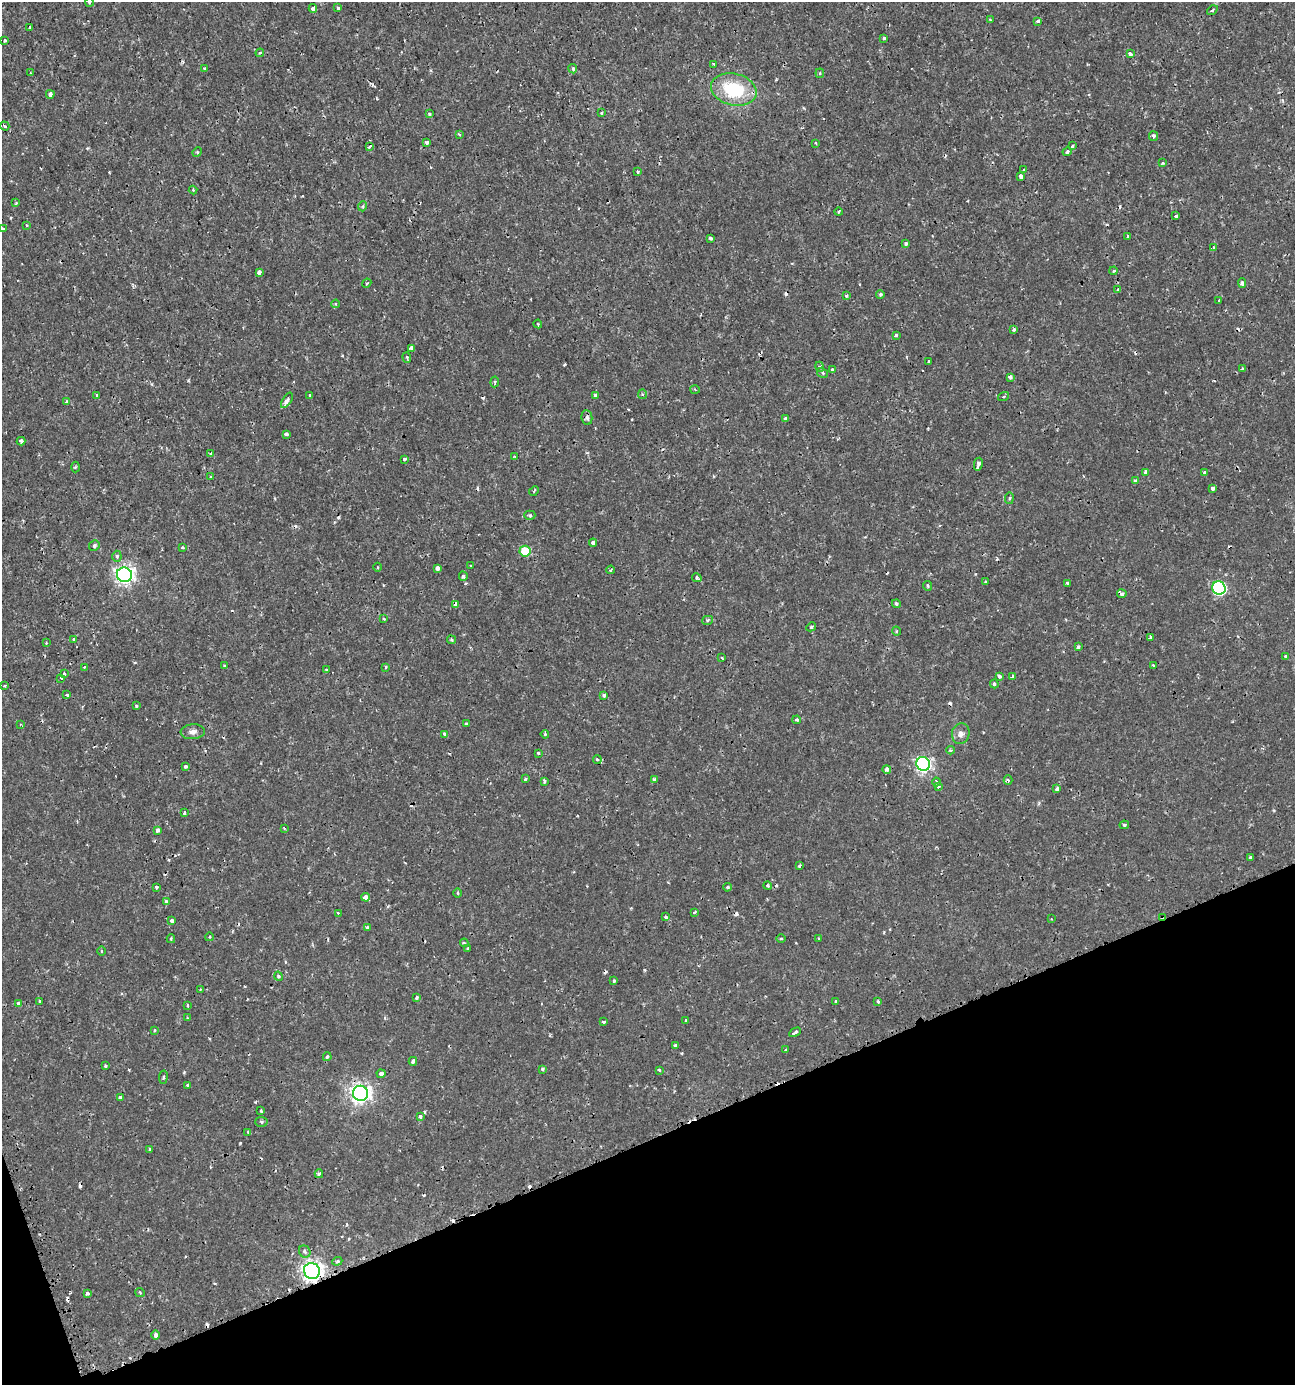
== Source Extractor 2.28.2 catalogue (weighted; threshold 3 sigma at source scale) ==
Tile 14 of 4 x 4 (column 2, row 4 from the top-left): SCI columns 1428-2720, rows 5-1387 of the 5402 x 5549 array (HDU 1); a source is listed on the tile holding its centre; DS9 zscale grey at full resolution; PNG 1297 x 1387 px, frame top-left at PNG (2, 2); each listed source drawn as its Kron ellipse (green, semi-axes under 4 px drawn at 4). Shown black and unused: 18% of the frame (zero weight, under 2 of 3 exposures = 1% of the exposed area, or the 3 px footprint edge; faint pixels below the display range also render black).
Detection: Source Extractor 2.28.2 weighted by HDU 2 'WHT'; one run over the whole footprint, this tile lists its part. Background 0.00186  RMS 0.0011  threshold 0.00477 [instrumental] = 3 sigma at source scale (4.5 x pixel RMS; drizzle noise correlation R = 1.50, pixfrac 1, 0.0396/0.0396 arcsec/px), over >= 5 px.
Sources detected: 244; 26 cosmic-ray / hot-pixel residue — neither listed nor drawn; the other 218 listed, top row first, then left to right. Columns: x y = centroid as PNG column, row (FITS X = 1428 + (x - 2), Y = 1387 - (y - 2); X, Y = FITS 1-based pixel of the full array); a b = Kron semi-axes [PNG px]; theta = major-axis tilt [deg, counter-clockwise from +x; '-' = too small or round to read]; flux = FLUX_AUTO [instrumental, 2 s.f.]
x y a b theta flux
90 2 4 3 - 0.34
313 8 4 3 - 0.93
338 8 4 3 - 0.51
1212 10 6 3 34 0.15
990 20 3 3 - 0.14
1038 21 4 3 - 0.26
30 27 3 3 - 0.22
884 38 4 3 - 0.27
5 41 3 3 - 0.5
260 53 4 3 - 0.13
1130 54 4 3 - 0.76
714 64 4 3 - 0.16
204 68 4 3 - 0.15
573 69 4 4 - 0.28
31 73 2 2 - 0.11
820 73 4 4 - 0.15
734 90 23 16 -13 6
50 94 4 3 - 0.61
602 113 4 3 - 0.1
429 114 4 3 - 0.15
5 126 5 3 - 0.096
459 134 4 2 - 0.12
1153 136 5 4 - 0.23
427 143 4 3 - 0.45
816 143 4 3 - 0.12
370 146 4 3 - 0.21
1073 146 3 3 - 0.49
1067 151 5 3 - 0.31
197 152 5 4 - 0.13
1163 163 4 3 - 0.15
1024 170 3 3 - 0.13
638 172 3 3 - 0.18
1021 176 4 3 - 0.65
193 190 4 3 - 0.13
16 203 3 3 - 0.098
363 206 5 3 - 0.12
838 212 4 3 - 0.13
1176 216 3 3 - 0.3
26 225 3 3 - 0.12
3 229 3 3 - 0.14
1128 236 4 3 - 0.094
711 238 4 3 - 0.38
906 244 4 3 - 0.31
1213 248 3 3 - 0.49
1113 271 4 3 - 0.16
259 272 4 3 - 0.32
367 283 5 4 - 0.14
1242 283 5 3 - 0.24
1117 290 4 3 - 0.11
880 294 4 4 - 0.19
846 296 4 3 - 0.24
1219 300 3 3 - 0.11
336 304 4 3 - 0.1
538 324 4 3 - 0.11
1014 329 3 3 - 0.36
896 335 3 3 - 0.33
411 348 4 3 - 0.81
407 357 5 4 - 0.13
929 362 3 3 - 0.24
820 367 5 3 - 0.13
1242 369 3 3 - 0.16
832 370 3 3 - 0.53
823 373 6 4 -33 0.21
1010 377 4 3 - 0.47
495 382 5 3 - 0.18
695 389 5 3 - 0.12
642 394 5 4 - 0.16
96 395 3 2 - 0.099
595 395 3 3 - 0.33
310 396 3 3 - 0.27
1004 396 6 3 19 0.11
287 400 8 4 58 0.74
67 401 4 3 - 0.27
587 417 7 5 -84 0.33
785 418 4 3 - 0.3
286 434 3 3 - 0.47
21 441 4 3 - 0.31
211 453 3 3 - 0.23
514 457 4 2 - 0.099
404 459 4 3 - 0.47
978 464 6 3 78 0.44
76 467 5 3 - 0.11
1146 472 4 3 - 0.46
1205 473 4 3 - 0.61
210 477 3 2 - 0.1
1135 481 4 3 - 0.15
1213 488 4 3 - 0.61
534 491 5 2 - 0.1
1009 498 6 3 82 0.15
530 515 5 4 - 0.17
593 543 4 3 - 0.85
94 545 5 5 - 0.22
183 547 3 3 - 0.17
525 551 5 5 - 3.2
117 556 5 4 - 0.22
471 566 2 2 - 0.082
377 567 4 3 - 0.091
437 568 3 3 - 2.4
611 570 4 3 - 0.16
124 575 7 7 - 41
463 576 4 4 - 0.21
697 578 5 3 - 0.22
986 581 3 2 - 0.092
1067 583 3 3 - 0.36
927 586 5 3 - 0.18
1219 588 7 6 - 14
1122 594 5 3 - 0.37
455 604 3 3 - 0.49
896 604 4 4 - 0.18
384 619 4 3 - 0.099
708 620 5 4 - 0.15
811 627 5 4 - 0.16
896 631 4 3 - 0.11
1150 637 3 3 - 0.24
74 640 3 3 - 1.6
451 640 4 3 - 0.16
46 643 3 3 - 0.091
1078 647 4 4 - 0.23
1285 656 3 3 - 0.28
722 658 3 2 - 0.13
224 666 3 2 - 0.21
1153 666 3 3 - 0.27
85 667 3 2 - 0.21
386 667 4 3 - 0.14
326 670 3 3 - 0.15
64 673 3 3 - 0.33
999 676 3 3 - 0.36
1013 676 3 3 - 0.52
61 678 3 2 - 0.35
994 684 4 3 - 0.23
5 685 3 2 - 0.096
67 695 4 3 - 0.48
604 695 3 3 - 0.84
136 706 3 3 - 0.24
797 720 4 3 - 0.19
20 724 3 3 - 0.12
466 724 4 3 - 0.14
193 732 12 7 4 0.52
445 734 4 3 - 0.4
545 734 4 3 - 0.13
961 734 10 8 76 0.52
951 750 4 3 - 0.18
538 753 3 3 - 0.2
597 760 4 3 - 0.17
923 764 7 6 - 26
186 766 3 3 - 0.52
887 769 4 4 - 0.32
525 779 3 3 - 0.13
654 779 4 4 - 0.19
1008 780 4 3 - 0.17
544 781 4 3 - 0.4
936 782 4 3 - 0.92
938 786 3 3 - 0.28
1057 789 4 4 - 0.42
184 813 3 3 - 0.18
1124 825 5 4 - 0.16
284 829 4 3 - 0.1
157 830 4 3 - 0.42
1250 858 3 3 - 0.34
799 866 3 3 - 0.15
768 886 4 4 - 0.16
156 887 3 3 - 0.21
727 887 4 3 - 0.13
458 893 4 3 - 0.12
366 897 4 3 - 0.86
166 902 4 3 - 0.49
695 912 4 3 - 0.15
338 913 3 3 - 0.09
665 917 3 3 - 0.42
1162 917 3 3 - 0.18
1051 919 4 3 - 0.11
172 921 4 3 - 0.27
368 928 4 3 - 0.54
209 937 4 3 - 0.11
781 938 4 3 - 0.13
818 938 3 3 - 0.14
171 939 4 3 - 0.13
464 943 4 3 - 0.14
468 949 3 3 - 0.22
102 951 4 3 - 0.11
278 976 4 4 - 0.19
614 981 3 3 - 0.29
200 990 3 3 - 0.11
416 997 4 3 - 0.16
39 1001 3 3 - 0.85
835 1001 3 3 - 0.11
878 1002 3 3 - 0.24
19 1003 4 3 - 0.37
188 1006 3 3 - 0.18
187 1018 4 4 - 0.11
686 1021 3 3 - 0.29
603 1022 3 3 - 0.25
155 1030 4 2 - 0.11
795 1032 6 3 28 0.27
675 1046 3 3 - 0.24
786 1050 3 3 - 0.14
327 1057 4 3 - 0.22
413 1061 4 3 - 0.36
105 1066 3 3 - 0.12
542 1069 4 3 - 0.17
659 1070 3 3 - 0.19
381 1074 4 3 - 0.32
163 1077 7 3 82 0.15
188 1085 4 3 - 0.19
360 1093 7 7 - 52
120 1097 4 3 - 0.36
261 1111 3 2 - 0.14
420 1117 4 3 - 0.38
261 1122 6 5 - 0.19
248 1132 3 3 - 0.15
150 1150 3 3 - 0.2
319 1174 4 3 - 0.35
305 1252 6 5 - 0.3
337 1261 5 4 - 0.14
312 1271 8 7 - 53
140 1293 5 3 - 0.1
87 1294 4 3 - 0.22
155 1335 5 3 - 0.52
Overlapping masked pixels (flux is a lower limit): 9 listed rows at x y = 411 348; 287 400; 525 551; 1122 594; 455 604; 445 734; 1162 917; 120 1097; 312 1271
Isophote crosses this tile's border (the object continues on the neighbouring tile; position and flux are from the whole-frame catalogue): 1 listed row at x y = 90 2